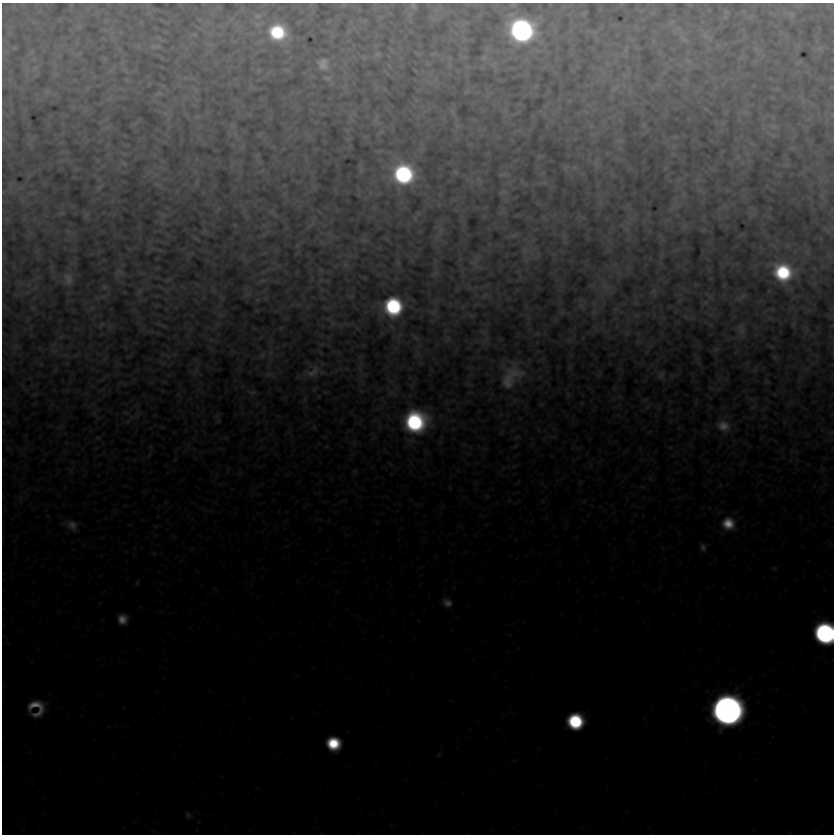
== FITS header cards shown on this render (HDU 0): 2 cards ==
NAXIS1  =                  832
NAXIS2  =                  832

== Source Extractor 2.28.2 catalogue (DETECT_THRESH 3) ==
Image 832 x 832 px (HDU 0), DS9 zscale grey, 1 PNG px = 1 image px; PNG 836 x 836 px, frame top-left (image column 1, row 832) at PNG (2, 3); no overlay
Background 2.86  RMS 1.5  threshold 4.6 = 3 sigma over >= 5 px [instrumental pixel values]
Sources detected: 103; all 103 listed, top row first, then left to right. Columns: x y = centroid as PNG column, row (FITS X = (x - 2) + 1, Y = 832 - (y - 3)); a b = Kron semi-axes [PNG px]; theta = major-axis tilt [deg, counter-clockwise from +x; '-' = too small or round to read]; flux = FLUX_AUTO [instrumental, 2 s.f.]
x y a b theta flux
413 6 7 5 -52 290
791 14 12 6 -26 360
258 16 10 6 6 320
671 22 9 5 26 270
521 30 16 15 - 48000
277 32 15 13 -24 9300
195 34 5 4 - 150
705 36 9 9 - 560
684 40 15 6 -35 500
154 46 9 7 2 340
819 48 7 5 44 270
626 49 14 4 74 330
31 52 9 3 45 190
377 54 8 7 - 330
433 54 7 4 1 160
484 58 9 7 15 340
688 61 9 3 -45 250
323 64 16 13 -64 1400
34 69 7 4 71 230
327 78 11 6 -7 360
615 88 13 6 31 450
158 93 9 3 21 180
452 111 9 4 -54 250
233 126 7 4 0 210
457 126 6 6 - 260
591 126 6 4 43 130
774 126 9 6 5 350
620 141 12 5 -23 240
257 155 7 4 88 190
124 163 8 5 -40 190
596 164 10 7 -90 480
574 167 8 5 -17 270
455 172 7 5 -46 180
403 174 15 14 - 21000
503 174 12 4 9 200
479 180 9 5 -60 270
99 187 10 5 48 230
503 192 9 5 30 270
218 209 8 4 44 220
271 211 8 6 1 260
62 213 8 4 0 130
86 215 8 5 45 180
235 225 6 4 -45 120
441 230 12 7 72 640
827 230 15 6 -51 440
204 231 6 6 - 200
514 235 11 5 18 280
196 238 9 3 -34 160
364 240 11 5 -1 280
297 246 6 5 - 150
398 262 9 5 -63 220
473 263 13 9 -40 770
345 265 7 6 - 290
321 270 7 5 -30 170
119 272 11 6 12 340
783 272 18 16 -25 11000
435 273 11 4 45 270
68 279 16 12 -85 1200
262 281 9 5 21 230
104 287 8 7 - 280
140 292 10 5 51 290
654 292 9 7 -48 330
743 295 10 8 39 410
351 296 7 4 19 170
484 296 11 6 38 370
705 302 7 4 1 220
393 306 14 14 - 15000
594 312 7 6 - 290
159 324 7 4 -19 200
793 324 7 4 71 170
101 325 8 5 49 230
741 330 21 10 -83 900
415 338 12 4 -37 240
448 339 8 4 45 220
716 349 7 5 -20 210
55 351 9 5 19 340
262 355 9 5 75 220
774 357 7 5 -22 170
314 372 21 12 23 1300
661 374 9 7 58 410
268 375 7 4 1 260
511 376 36 22 55 4400
766 382 7 4 19 120
252 392 9 6 15 250
645 400 8 4 44 200
647 407 7 4 18 210
126 413 7 4 0 160
415 422 18 17 - 21000
723 426 18 14 -29 1900
98 437 6 4 -1 140
354 471 6 6 - 200
728 524 17 16 - 3400
72 525 16 12 -42 1200
703 547 11 8 -66 560
137 582 8 5 64 190
447 602 12 10 -36 910
122 619 11 10 - 1500
825 633 14 13 - 39000
36 708 19 18 - 3200
727 710 16 16 - 210000
575 721 12 12 - 12000
333 743 12 11 - 6300
188 815 9 7 -58 320
At the frame edge (FLAGS 8, measured only in part): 2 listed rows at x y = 413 6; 825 633